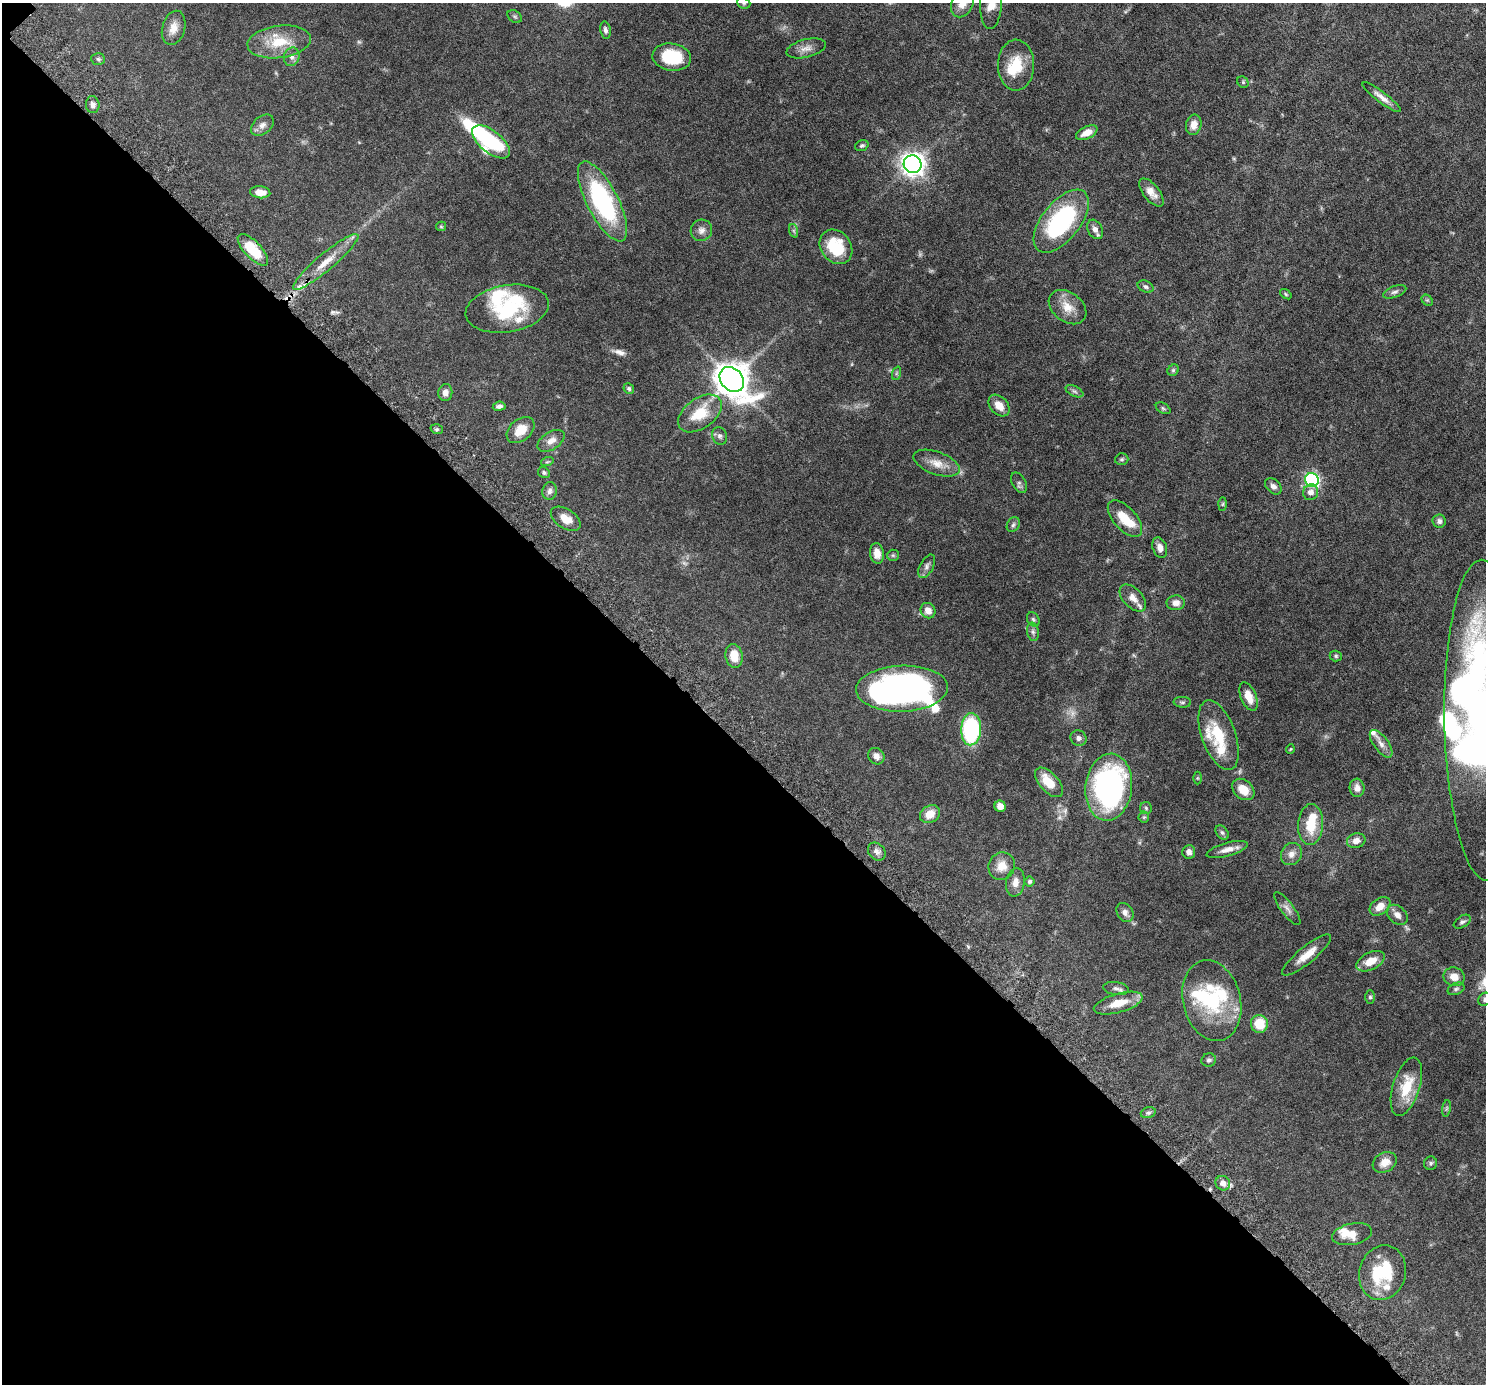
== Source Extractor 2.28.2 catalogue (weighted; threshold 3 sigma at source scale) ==
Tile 9 of 4 x 4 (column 1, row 3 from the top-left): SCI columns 71-1554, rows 1727-3108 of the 6076 x 6075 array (HDU 1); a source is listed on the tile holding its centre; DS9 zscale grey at full resolution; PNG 1488 x 1386 px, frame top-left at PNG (2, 3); each listed source drawn as its Kron ellipse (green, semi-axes under 4 px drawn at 4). Shown black and unused: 46% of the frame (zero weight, under 6 of 12 exposures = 4% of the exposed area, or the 3 px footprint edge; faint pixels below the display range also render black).
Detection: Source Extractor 2.28.2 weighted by HDU 2 'WHT'; one run over the whole footprint, this tile lists its part. Background 0.0542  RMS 0.0019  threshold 0.00759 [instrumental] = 3 sigma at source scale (4.09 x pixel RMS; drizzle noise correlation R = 1.36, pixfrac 0.8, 0.05/0.05 arcsec/px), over >= 5 px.
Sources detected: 161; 5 too faint to see at this stretch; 9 inside a brighter object's white glare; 1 long thin detection or spike segment (spike, bleed or trail) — neither listed nor drawn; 16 inside a brighter listed object's ellipse — not listed separately; the other 130 listed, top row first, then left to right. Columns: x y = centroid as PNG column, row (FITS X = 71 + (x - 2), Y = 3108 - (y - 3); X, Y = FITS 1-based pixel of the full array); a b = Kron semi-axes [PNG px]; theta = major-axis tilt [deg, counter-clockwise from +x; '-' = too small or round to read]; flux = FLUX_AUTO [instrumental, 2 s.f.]
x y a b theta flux
744 3 7 5 -22 0.29
962 3 15 10 64 2
991 3 26 11 87 2.6
515 16 8 5 -33 0.31
174 28 17 11 74 1.7
605 30 8 5 -78 0.48
279 42 32 16 7 5
806 48 20 9 14 1.3
292 57 9 7 74 0.68
672 57 19 13 -9 6.7
98 59 7 5 -4 0.3
1016 65 25 18 89 4.6
1243 82 6 5 - 0.23
1382 97 23 5 -37 1.2
93 105 8 6 -83 0.66
262 125 13 9 40 0.93
1194 125 10 7 77 1.3
1087 133 11 6 25 1.5
491 142 22 11 -39 11
862 146 7 5 21 0.32
913 164 9 8 - 110
260 192 10 6 -5 1.5
1151 192 17 8 -52 1.4
602 201 44 15 -63 23
1061 221 37 19 52 20
441 226 5 4 - 0.19
1095 229 10 7 -60 0.85
701 230 11 10 - 0.92
794 231 7 4 -71 0.28
836 247 18 15 -53 6
253 250 20 8 -47 5.4
326 262 42 8 40 3.3
1146 287 8 5 -26 0.42
1395 292 12 5 21 0.51
1286 294 6 4 -37 0.21
1427 300 6 5 - 0.25
1068 307 21 14 -37 2.5
507 309 42 23 9 11
1173 370 6 5 - 0.25
897 373 7 4 70 0.26
732 379 14 10 -45 300
629 388 6 5 - 0.29
1074 391 9 5 -27 0.41
445 393 8 7 - 0.85
999 405 12 8 -47 1.6
499 406 6 4 8 0.52
1163 408 8 5 -30 0.29
700 413 25 15 35 4.8
437 429 6 5 - 0.31
521 430 16 10 40 2.6
720 436 9 7 -63 0.51
551 441 15 8 32 1.3
1122 459 6 6 - 0.3
547 462 6 4 18 0.23
937 463 24 11 -20 2.2
544 473 6 5 - 0.3
1312 480 7 6 - 25
1019 483 11 6 -61 0.5
1273 486 9 6 -43 0.7
550 491 9 7 82 0.58
1311 492 8 7 - 0.94
1223 504 7 4 89 0.24
566 519 16 9 -32 1.9
1125 519 22 11 -48 3.8
1439 521 7 6 - 0.54
1013 525 8 6 58 0.36
1160 548 10 7 -72 1.1
877 553 10 7 -80 1.3
893 555 6 5 - 0.26
927 566 13 6 61 0.64
1133 598 16 9 -46 1.3
1176 603 9 7 2 0.94
928 611 8 7 - 1.4
1033 619 7 6 - 0.34
1033 632 9 6 -80 0.48
734 656 12 8 -78 2.5
1336 656 6 5 - 0.26
902 689 46 23 2 65
1248 697 15 7 -67 2
1182 702 9 5 -3 0.32
1485 720 160 40 -89 88
971 729 16 10 87 20
1219 735 37 17 -71 6.3
1079 738 8 7 - 0.6
1381 744 16 7 -54 1.2
1290 749 5 3 - 0.12
876 756 9 7 -50 0.91
1197 778 6 4 90 0.19
1049 782 18 9 -48 3.2
1109 787 33 23 83 38
1357 788 9 7 -86 0.98
1243 789 12 9 -41 2.5
1000 806 6 5 - 1.2
1146 808 6 6 - 0.31
930 814 10 8 28 2
1144 817 5 5 - 0.23
1311 825 20 12 87 4.4
1222 833 8 5 -49 0.39
1356 841 9 7 17 1
1227 850 21 6 15 1.4
877 852 10 8 -46 0.8
1189 852 7 6 - 0.75
1291 854 11 10 - 1.2
1002 866 14 13 - 2.2
1030 881 5 5 - 0.35
1015 882 14 9 82 1.4
1380 906 11 8 36 1.7
1287 909 20 6 -53 0.9
1125 912 10 8 -60 0.75
1397 915 12 8 -42 0.97
1462 922 9 5 34 0.43
1307 955 30 8 39 2.4
1371 961 15 8 26 2.3
1454 977 11 9 -20 1.6
1116 988 13 6 -8 0.57
1456 989 9 5 23 0.39
1370 997 7 5 -90 0.27
1485 999 7 6 - 0.36
1212 1001 41 29 -76 12
1118 1003 25 9 16 3.1
1259 1024 9 8 - 4
1209 1060 7 6 - 0.38
1406 1087 30 13 72 4.9
1446 1108 8 4 81 0.26
1148 1113 8 5 17 0.38
1385 1162 13 9 30 1.7
1431 1163 7 6 - 0.34
1223 1183 7 7 - 1.2
1352 1234 20 10 12 2.1
1383 1273 28 23 73 8.1
Isophote crosses this tile's border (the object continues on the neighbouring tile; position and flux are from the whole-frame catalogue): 5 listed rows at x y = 744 3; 962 3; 991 3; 1485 720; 1485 999